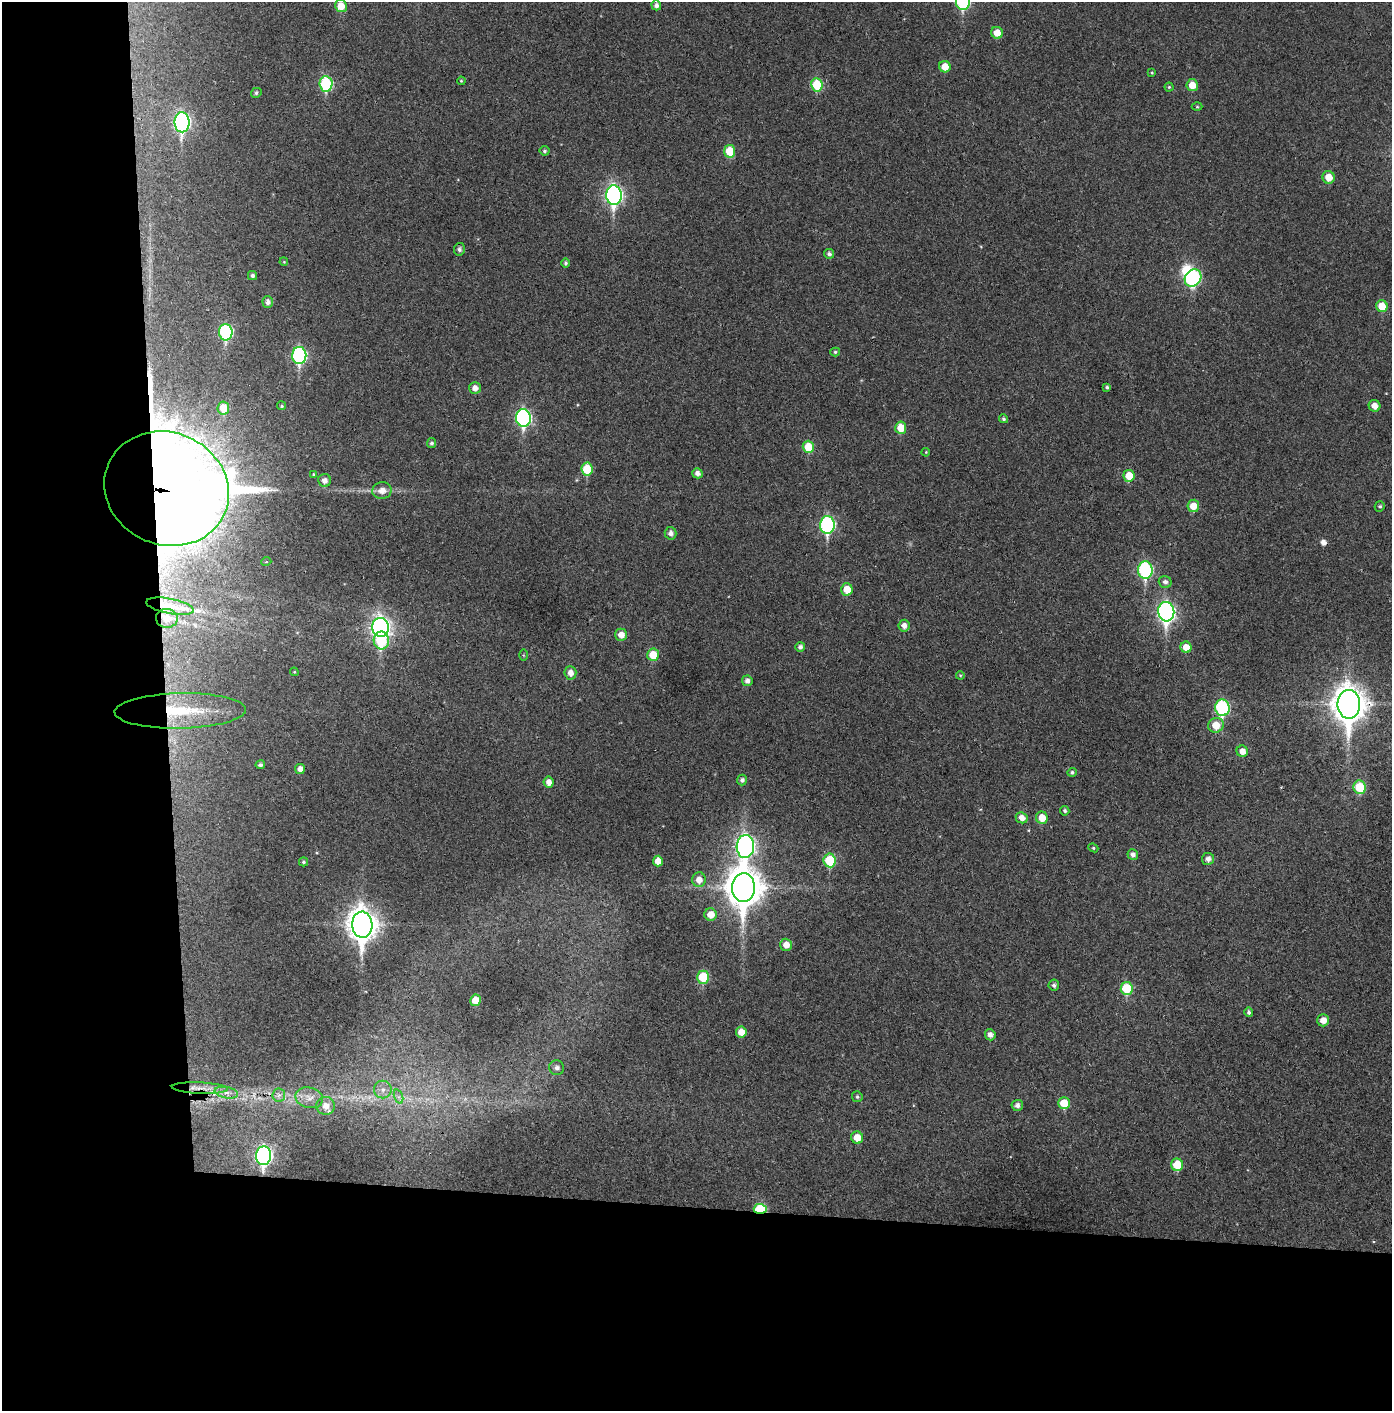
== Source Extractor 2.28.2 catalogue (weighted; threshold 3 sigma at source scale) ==
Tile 7 of 3 x 3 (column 1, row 3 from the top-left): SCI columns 74-1463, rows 4-1412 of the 4314 x 4236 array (HDU 1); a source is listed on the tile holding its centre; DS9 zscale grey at full resolution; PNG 1394 x 1413 px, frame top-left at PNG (2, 2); each listed source drawn as its Kron ellipse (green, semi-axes under 4 px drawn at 4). Shown black and unused: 24% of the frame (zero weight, under 3 of 4 exposures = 6% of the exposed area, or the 3 px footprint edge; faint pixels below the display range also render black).
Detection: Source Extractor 2.28.2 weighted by HDU 2 'WHT'; one run over the whole footprint, this tile lists its part. Background 0.0383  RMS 0.0055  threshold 0.0249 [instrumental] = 3 sigma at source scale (4.5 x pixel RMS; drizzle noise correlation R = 1.50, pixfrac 1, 0.05/0.05 arcsec/px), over >= 5 px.
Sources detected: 125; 2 too faint to see at this stretch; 2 inside a brighter object's white glare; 1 cosmic-ray / hot-pixel residue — neither listed nor drawn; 1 inside a brighter listed object's ellipse — not listed separately; the other 119 listed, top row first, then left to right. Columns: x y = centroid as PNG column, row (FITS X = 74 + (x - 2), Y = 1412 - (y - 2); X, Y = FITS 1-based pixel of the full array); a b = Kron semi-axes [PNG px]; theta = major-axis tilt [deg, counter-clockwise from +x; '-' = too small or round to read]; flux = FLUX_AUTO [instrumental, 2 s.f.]
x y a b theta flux
963 2 8 7 - 63
656 5 5 5 - 2.2
341 6 6 6 - 8.2
997 33 6 5 - 6.7
945 67 6 5 - 7.5
1152 73 4 3 - 0.55
461 81 4 3 - 0.6
326 84 7 6 - 48
817 85 6 5 - 23
1192 85 6 5 - 7.4
1169 87 4 4 - 0.77
256 93 5 4 - 1.2
1197 107 5 3 - 0.54
182 122 10 7 90 140
544 151 5 4 - 1
730 151 6 5 - 17
1329 177 6 6 - 7.4
614 195 10 7 -87 190
459 249 6 5 - 1.7
829 254 5 4 - 1.6
284 262 4 3 - 0.44
565 263 4 4 - 1.2
252 276 4 4 - 1.4
1193 278 9 7 52 78
268 302 5 5 - 2.4
1382 306 6 5 - 11
226 332 8 7 - 66
835 352 5 4 - 0.87
299 355 8 7 - 77
1107 387 3 3 - 0.95
475 388 6 6 - 3.5
282 406 4 4 - 0.88
1375 406 6 5 - 4.4
223 408 6 6 - 12
523 418 9 7 -84 120
1004 419 4 4 - 1.1
901 428 6 5 - 11
432 443 5 4 - 1.2
808 447 6 5 - 15
926 452 4 3 - 0.47
587 469 6 5 - 18
697 473 5 5 - 2.8
313 474 4 3 - 0.54
1129 476 6 5 - 11
325 480 6 6 - 3.4
167 489 63 56 -23 3000
382 491 9 8 - 5
1193 506 6 6 - 7.8
1380 506 5 5 - 0.97
827 525 9 7 -87 92
671 533 6 6 - 2.6
266 562 5 3 - 0.49
1145 570 9 7 -87 76
1165 582 6 6 - 1.9
847 589 6 6 - 9
170 606 24 7 -11 7.6
1166 612 10 8 -85 160
167 618 11 9 -3 4.7
904 626 6 5 - 3.4
380 627 9 8 - 260
621 635 6 6 - 5.4
381 640 9 7 -89 28
800 647 5 5 - 2
1186 647 6 5 - 6.5
523 655 6 4 -89 0.62
653 655 6 6 - 13
294 672 4 4 - 0.54
570 673 6 6 - 4.1
960 675 4 3 - 0.54
747 681 5 5 - 2.6
1349 704 14 11 -89 1000
1222 708 8 7 - 68
180 711 66 17 1 45
1216 725 8 7 - 9.4
1242 751 6 5 - 4.7
260 765 5 4 - 1.4
300 769 5 5 - 3.2
1072 772 5 4 - 1.2
742 780 5 5 - 1.7
549 782 5 5 - 3.7
1360 787 7 6 - 20
1065 811 5 4 - 1.1
1022 818 6 5 - 4.2
1042 818 6 6 - 8.2
745 846 11 8 87 230
1093 848 5 4 - 0.72
1133 855 5 5 - 2.4
1208 859 6 6 - 2.8
830 860 7 6 - 27
658 861 5 5 - 5.4
303 862 4 4 - 1
699 880 7 6 - 5
743 888 14 11 -88 1300
711 914 6 6 - 6.7
362 925 13 10 -87 810
786 945 6 5 - 5.3
703 977 6 6 - 21
1054 985 5 5 - 1.5
1127 988 6 6 - 23
476 1000 5 5 - 9
1249 1012 5 4 - 1.3
1323 1020 6 6 - 5.4
741 1032 5 5 - 5.9
990 1035 5 5 - 2.7
557 1068 7 7 - 2.5
200 1088 28 5 -2 6.2
383 1090 9 8 - 3.2
226 1093 12 5 -12 3
279 1095 6 6 - 1.8
399 1097 7 4 -71 1.5
857 1097 5 5 - 1
309 1098 14 10 -15 4.9
1064 1103 6 6 - 12
1017 1105 6 5 - 2.3
326 1106 9 9 - 4.7
857 1138 6 6 - 8
263 1156 9 7 84 150
1177 1165 6 6 - 16
760 1209 6 5 - 35
Overlapping masked pixels (flux is a lower limit): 5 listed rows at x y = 167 489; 1349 704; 180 711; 200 1088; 760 1209
Isophote crosses this tile's border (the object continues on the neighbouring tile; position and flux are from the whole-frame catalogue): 1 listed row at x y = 963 2